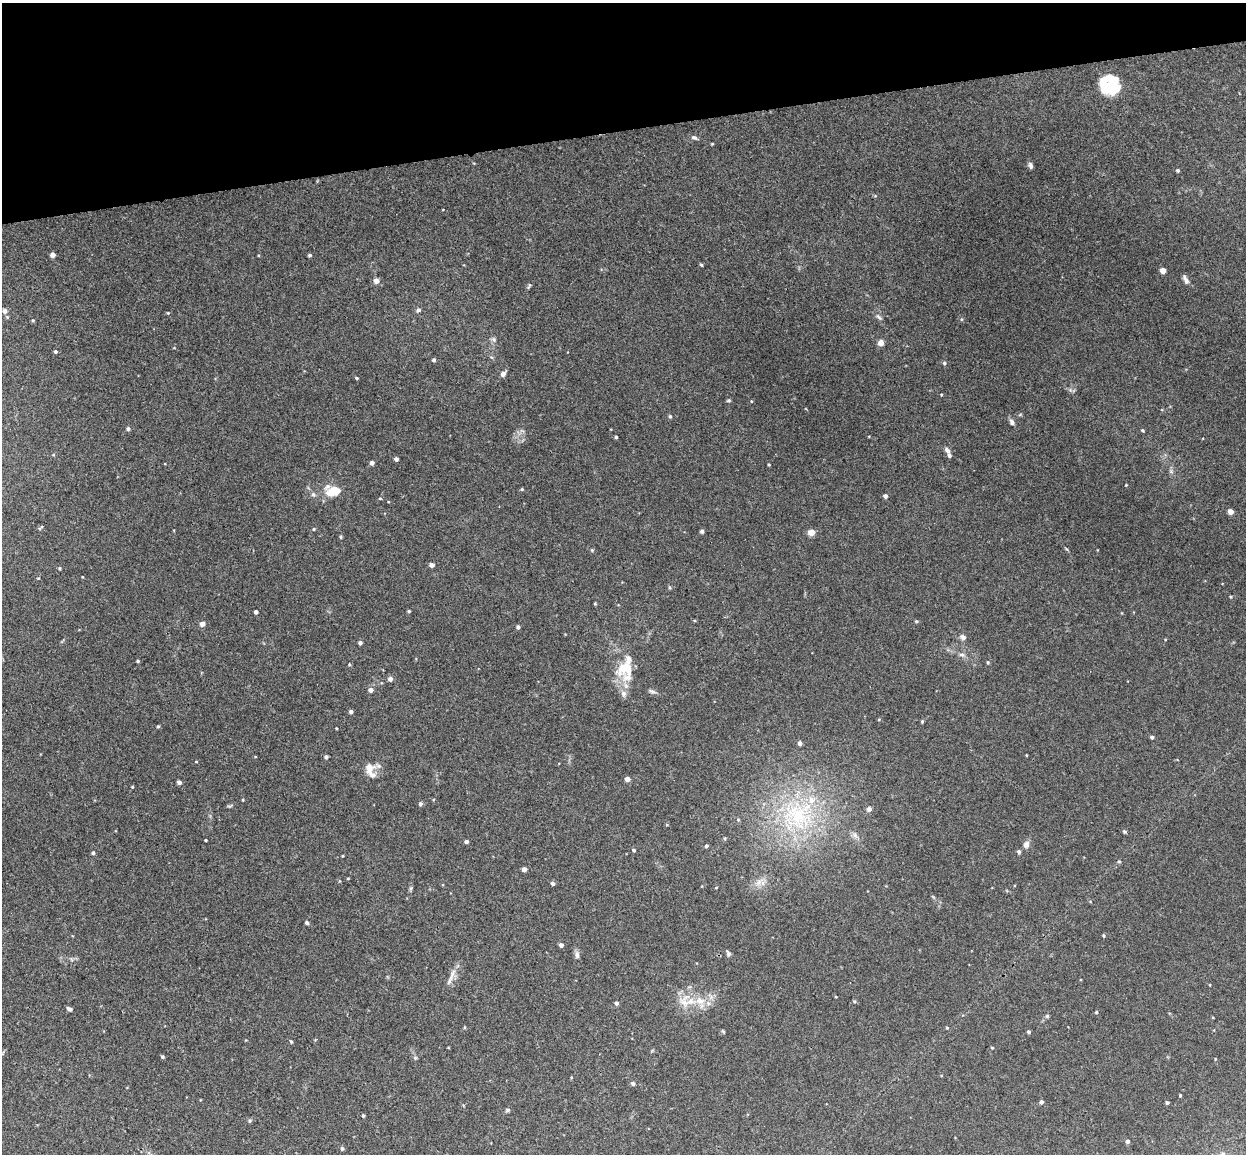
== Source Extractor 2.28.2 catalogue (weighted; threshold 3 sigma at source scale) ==
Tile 3 of 4 x 4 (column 3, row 1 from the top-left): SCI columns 2543-3786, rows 3608-4759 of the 5086 x 5029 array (HDU 1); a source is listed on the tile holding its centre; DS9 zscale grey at full resolution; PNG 1248 x 1156 px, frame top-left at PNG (2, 3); no overlay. Shown black and unused: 11% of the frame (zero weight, under 3 of 4 exposures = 5% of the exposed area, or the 3 px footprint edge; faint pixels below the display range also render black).
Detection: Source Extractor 2.28.2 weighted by HDU 2 'WHT'; one run over the whole footprint, this tile lists its part. Background 0.0493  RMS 0.0046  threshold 0.0208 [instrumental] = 3 sigma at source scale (4.5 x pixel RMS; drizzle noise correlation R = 1.50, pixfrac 1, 0.05/0.05 arcsec/px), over >= 5 px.
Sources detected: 138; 2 inside a brighter object's white glare — not listed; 7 inside a brighter listed object's ellipse — not listed separately; the other 129 listed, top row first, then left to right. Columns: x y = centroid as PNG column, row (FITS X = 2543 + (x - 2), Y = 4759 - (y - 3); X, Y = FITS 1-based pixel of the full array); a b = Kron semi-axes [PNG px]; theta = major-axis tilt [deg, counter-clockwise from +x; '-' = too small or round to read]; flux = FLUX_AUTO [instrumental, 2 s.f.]
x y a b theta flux
1104 86 22 12 -78 10
694 137 8 6 -19 1.1
712 144 3 3 - 0.38
1031 165 8 5 -77 1.3
1178 170 4 4 - 0.83
52 255 4 4 - 2
309 255 4 3 - 0.7
701 265 5 4 - 0.52
1163 271 4 4 - 3.3
376 281 5 5 - 2.6
1186 281 9 6 -52 1.8
529 286 11 3 67 0.68
418 310 6 5 - 0.97
4 311 7 6 - 1.2
168 313 4 3 - 0.37
879 317 12 4 -45 1.2
961 319 5 3 - 0.48
494 339 8 6 -48 1.1
881 343 5 5 - 3.1
55 351 4 4 - 0.74
433 360 4 4 - 0.8
944 363 5 4 - 0.81
503 374 7 5 53 1.8
356 378 4 3 - 0.49
941 394 4 3 - 0.34
728 400 5 4 - 0.62
751 401 4 2 - 0.3
670 416 4 4 - 0.68
1012 422 8 6 -54 1.4
128 429 5 5 - 0.87
1142 430 4 4 - 0.51
616 437 3 3 - 0.61
947 450 9 5 -49 1.5
396 459 4 4 - 1.3
372 463 4 4 - 2.2
769 464 3 3 - 0.44
1171 471 6 6 - 0.93
1126 485 4 3 - 0.34
522 489 4 4 - 0.49
333 491 16 9 20 10
313 494 6 5 - 0.93
885 496 5 4 - 1.3
380 498 4 4 - 0.43
1230 511 4 4 - 5.6
40 528 9 3 45 0.57
313 529 4 4 - 0.47
702 531 5 4 - 0.91
811 532 5 5 - 5.8
341 537 4 4 - 0.57
592 550 5 4 - 0.46
432 565 4 4 - 2.3
59 568 4 3 - 0.51
1231 597 4 3 - 0.39
595 604 4 3 - 0.46
409 611 3 3 - 0.58
256 612 4 3 - 1.3
916 621 5 4 - 0.53
202 624 4 4 - 2.9
518 627 4 4 - 0.92
963 637 8 6 -35 1.5
360 643 4 4 - 1.1
962 655 8 5 -17 1.3
138 661 4 3 - 0.57
988 662 4 4 - 0.58
349 664 4 3 - 0.49
626 668 28 19 27 12
390 679 5 4 - 2
371 690 5 4 - 2.4
652 691 10 5 -23 1.3
623 694 9 7 -66 2
351 711 4 4 - 1.2
922 721 4 4 - 0.5
158 726 4 3 - 0.57
336 728 3 2 - 0.36
1152 737 4 4 - 1
800 743 4 4 - 1.6
326 757 4 4 - 1.1
196 762 4 3 - 0.3
369 768 12 11 - 5
627 779 5 4 - 2.4
179 782 4 4 - 1.5
420 804 5 5 - 0.88
869 809 5 5 - 1.8
797 815 45 41 34 60
738 820 5 3 - 0.44
1125 832 4 4 - 0.7
855 835 8 6 -46 1.4
725 838 5 4 - 0.55
206 840 3 2 - 0.45
466 842 4 4 - 1.3
1026 844 9 8 - 2
706 846 4 4 - 0.68
634 850 4 4 - 0.87
1019 852 5 4 - 1.1
93 853 4 4 - 0.84
1119 861 5 3 - 0.48
524 869 4 4 - 2.5
348 878 4 3 - 0.34
759 882 14 7 50 3.1
553 883 4 4 - 1.3
716 887 4 3 - 0.33
307 923 4 4 - 1.1
1104 935 4 3 - 0.55
561 945 4 4 - 1.4
728 953 8 5 -75 0.98
577 955 9 6 -82 1.7
452 976 23 5 70 3.2
691 1001 23 13 -43 9.7
854 1001 4 4 - 0.56
616 1003 4 4 - 1.1
69 1009 6 4 -31 1
1096 1012 4 3 - 0.5
1047 1016 5 5 - 0.62
947 1028 5 3 - 0.44
723 1031 5 4 - 0.49
1028 1032 4 4 - 0.77
291 1042 5 3 - 0.55
992 1048 4 3 - 0.46
162 1057 4 4 - 0.63
415 1058 6 5 - 0.67
1215 1059 4 3 - 0.32
633 1083 5 5 - 1
1180 1095 3 3 - 0.6
1041 1102 4 4 - 1.2
1167 1102 3 3 - 0.78
507 1110 6 5 - 0.72
363 1115 5 3 - 0.58
1127 1141 4 4 - 1.3
342 1149 5 4 - 0.84